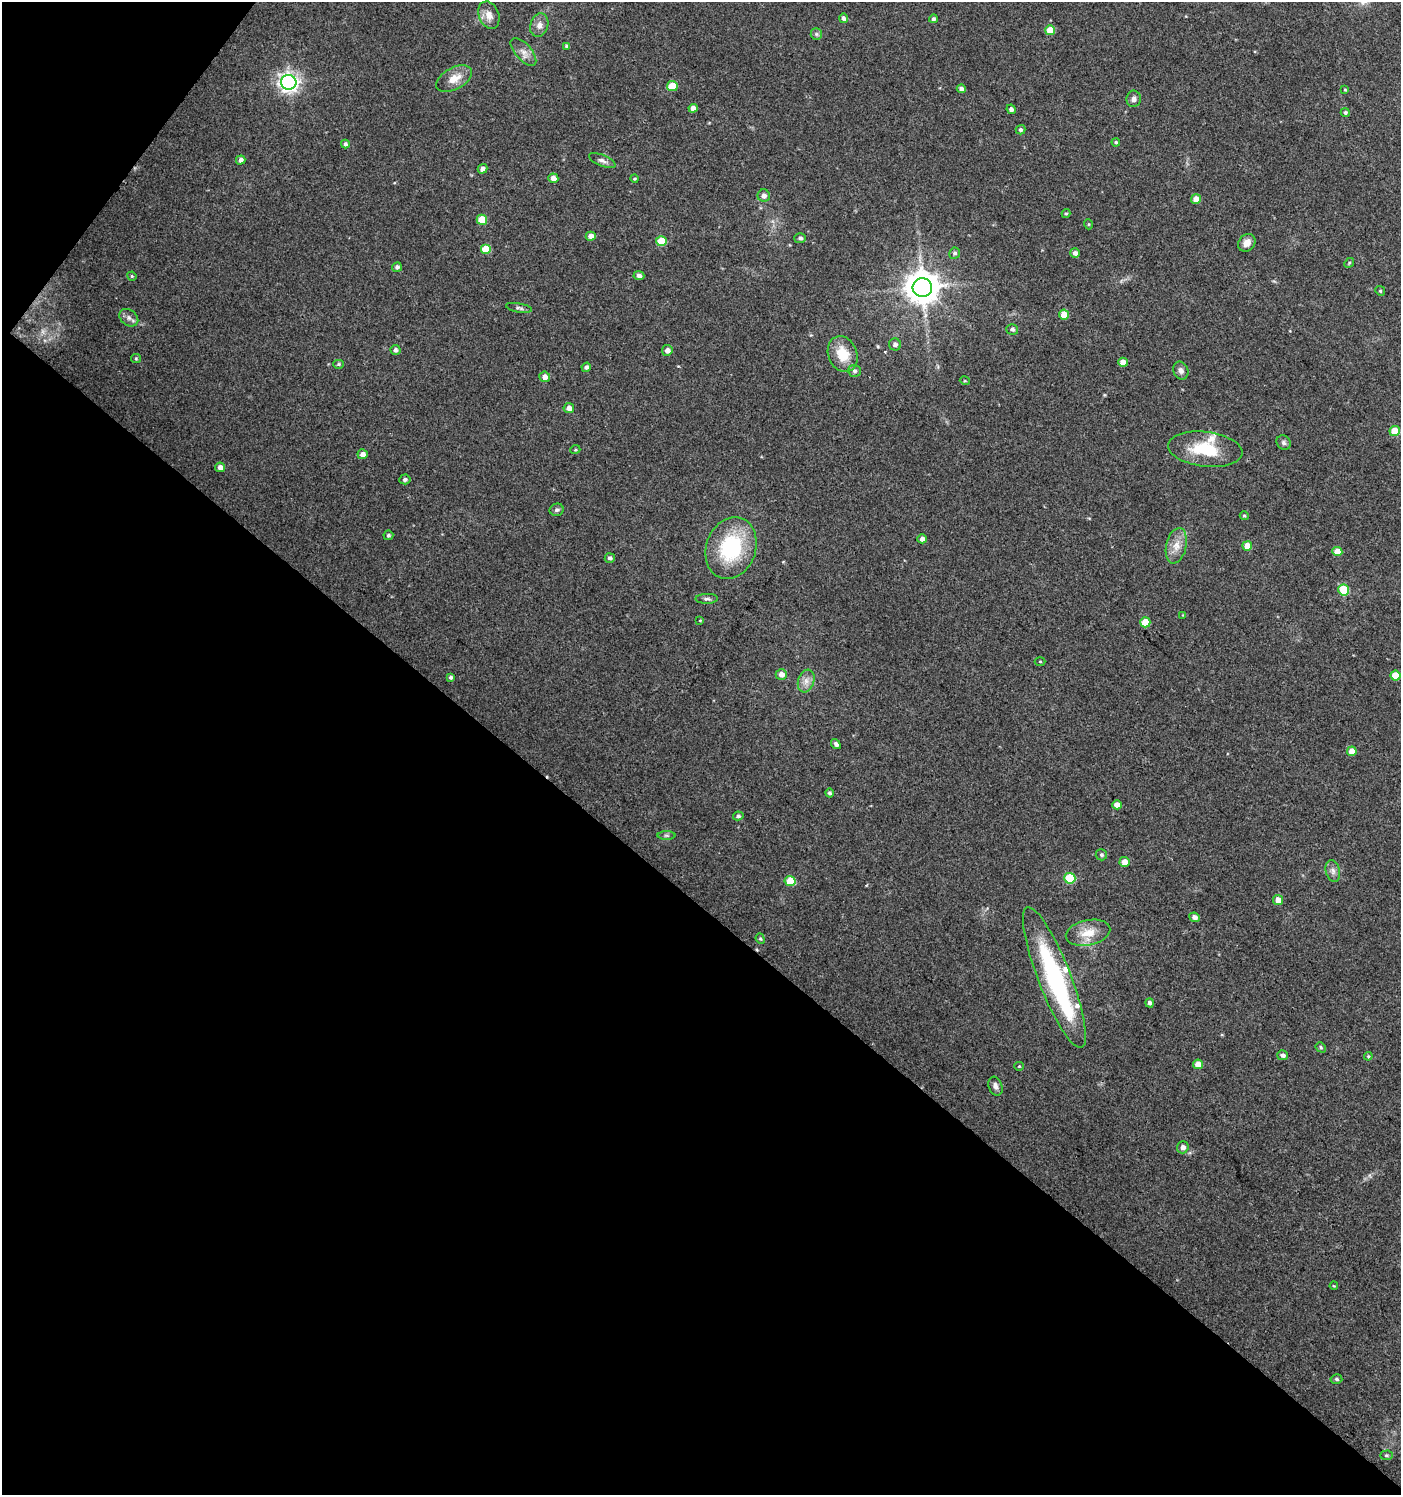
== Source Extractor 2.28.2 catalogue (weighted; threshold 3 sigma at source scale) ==
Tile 9 of 4 x 4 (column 1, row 3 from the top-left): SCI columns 177-1575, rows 1502-2994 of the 6017 x 5983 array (HDU 1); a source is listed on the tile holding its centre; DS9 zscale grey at full resolution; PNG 1403 x 1497 px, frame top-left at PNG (2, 2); each listed source drawn as its Kron ellipse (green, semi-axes under 4 px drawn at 4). Shown black and unused: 41% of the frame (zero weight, under 3 of 4 exposures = <1% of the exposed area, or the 3 px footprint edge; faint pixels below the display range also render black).
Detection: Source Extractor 2.28.2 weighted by HDU 2 'WHT'; one run over the whole footprint, this tile lists its part. Background 0.0237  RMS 0.0039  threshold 0.0177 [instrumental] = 3 sigma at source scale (4.5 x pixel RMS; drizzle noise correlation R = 1.50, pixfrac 1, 0.0396/0.0396 arcsec/px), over >= 5 px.
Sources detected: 118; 1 inside a brighter object's white glare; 1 cosmic-ray / hot-pixel residue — neither listed nor drawn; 3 inside a brighter listed object's ellipse — not listed separately; the other 113 listed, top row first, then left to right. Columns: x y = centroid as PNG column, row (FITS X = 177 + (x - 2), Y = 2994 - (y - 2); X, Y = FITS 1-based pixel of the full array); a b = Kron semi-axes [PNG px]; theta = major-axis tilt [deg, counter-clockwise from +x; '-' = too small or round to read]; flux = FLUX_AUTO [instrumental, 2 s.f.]
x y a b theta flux
489 15 14 10 -68 3.5
843 18 5 4 - 1.1
933 19 4 4 - 0.86
539 25 12 9 73 2.5
1050 30 5 5 - 8.5
816 34 6 5 - 0.77
567 46 4 3 - 1
523 52 17 8 -48 3
454 79 19 11 28 5.6
289 82 7 7 - 210
672 86 5 5 - 9.3
961 89 4 4 - 1.4
1345 90 3 3 - 0.38
1134 99 8 7 - 1.6
693 108 4 4 - 2.5
1011 109 5 4 - 1.5
1345 112 4 4 - 0.74
1021 130 5 4 - 0.93
1116 142 4 4 - 0.64
345 144 4 4 - 1
241 160 5 4 - 1.6
602 160 14 5 -22 1.5
482 169 5 4 - 1.4
553 178 5 5 - 2.8
635 179 4 4 - 0.55
764 196 6 6 - 1.8
1196 199 5 5 - 3.4
1066 214 4 4 - 0.52
482 220 5 5 - 7.8
1088 224 5 3 - 0.38
591 236 5 4 - 2.5
800 238 6 5 - 1
661 241 5 5 - 9.8
1247 243 9 8 - 2.9
486 249 5 5 - 7.5
955 253 5 5 - 0.86
1075 253 5 4 - 1.7
1349 263 5 4 - 0.47
397 267 5 4 - 1.2
132 276 5 4 - 0.47
639 276 5 4 - 1.5
922 287 9 9 - 770
1380 291 5 4 - 0.51
519 308 13 4 -10 1
1064 315 5 5 - 5.7
129 318 10 7 -37 1.8
1012 329 6 5 - 1.1
895 344 6 6 - 1.5
395 350 5 5 - 1.3
667 350 5 5 - 2.1
843 354 18 14 -67 9.9
136 358 5 4 - 0.53
1123 362 5 4 - 4.2
339 364 5 4 - 0.62
586 367 5 4 - 1.1
855 371 6 6 - 1.1
1181 371 9 7 -66 1.8
545 377 5 5 - 2.5
965 381 5 3 - 0.33
569 408 5 5 - 2.4
1395 431 5 5 - 9.5
1284 443 8 6 -48 1
1205 449 37 17 -7 17
575 450 5 3 - 0.39
363 454 5 5 - 2.3
220 467 5 4 - 1.9
405 479 5 5 - 0.91
557 510 7 6 - 0.96
1244 516 4 4 - 0.47
388 535 5 5 - 0.75
922 539 5 4 - 2
1176 546 18 10 77 4.5
1247 546 5 5 - 4.8
731 548 31 25 70 35
1337 552 5 4 - 5.6
610 558 5 5 - 1.1
1344 590 5 5 - 17
707 599 11 5 1 1.1
1183 615 4 4 - 0.32
700 620 4 3 - 0.31
1145 622 5 5 - 7.7
1040 662 5 3 - 0.36
781 674 5 5 - 2.7
1396 676 5 5 - 7.9
451 677 4 3 - 0.97
806 681 12 8 72 2.7
836 744 5 4 - 1.2
1352 751 5 5 - 4.3
830 793 4 4 - 0.9
1117 805 5 4 - 3.1
738 816 5 4 - 0.87
666 835 9 4 0 0.85
1101 855 6 5 - 0.87
1125 862 5 5 - 3.7
1333 871 11 7 -76 1.7
1070 878 5 5 - 20
790 881 5 5 - 10
1278 900 5 5 - 4.3
1194 917 5 4 - 1.9
1088 933 22 12 13 7.2
760 939 5 4 - 0.54
1054 978 75 16 -69 60
1149 1003 5 4 - 1.2
1321 1047 5 4 - 0.7
1283 1055 5 5 - 1.3
1368 1056 4 4 - 0.47
1198 1064 5 4 - 4.5
1019 1066 5 4 - 0.45
995 1086 10 6 -70 1.6
1183 1147 6 6 - 1.9
1334 1286 4 3 - 0.32
1336 1379 6 4 -5 0.74
1386 1455 6 4 2 0.66